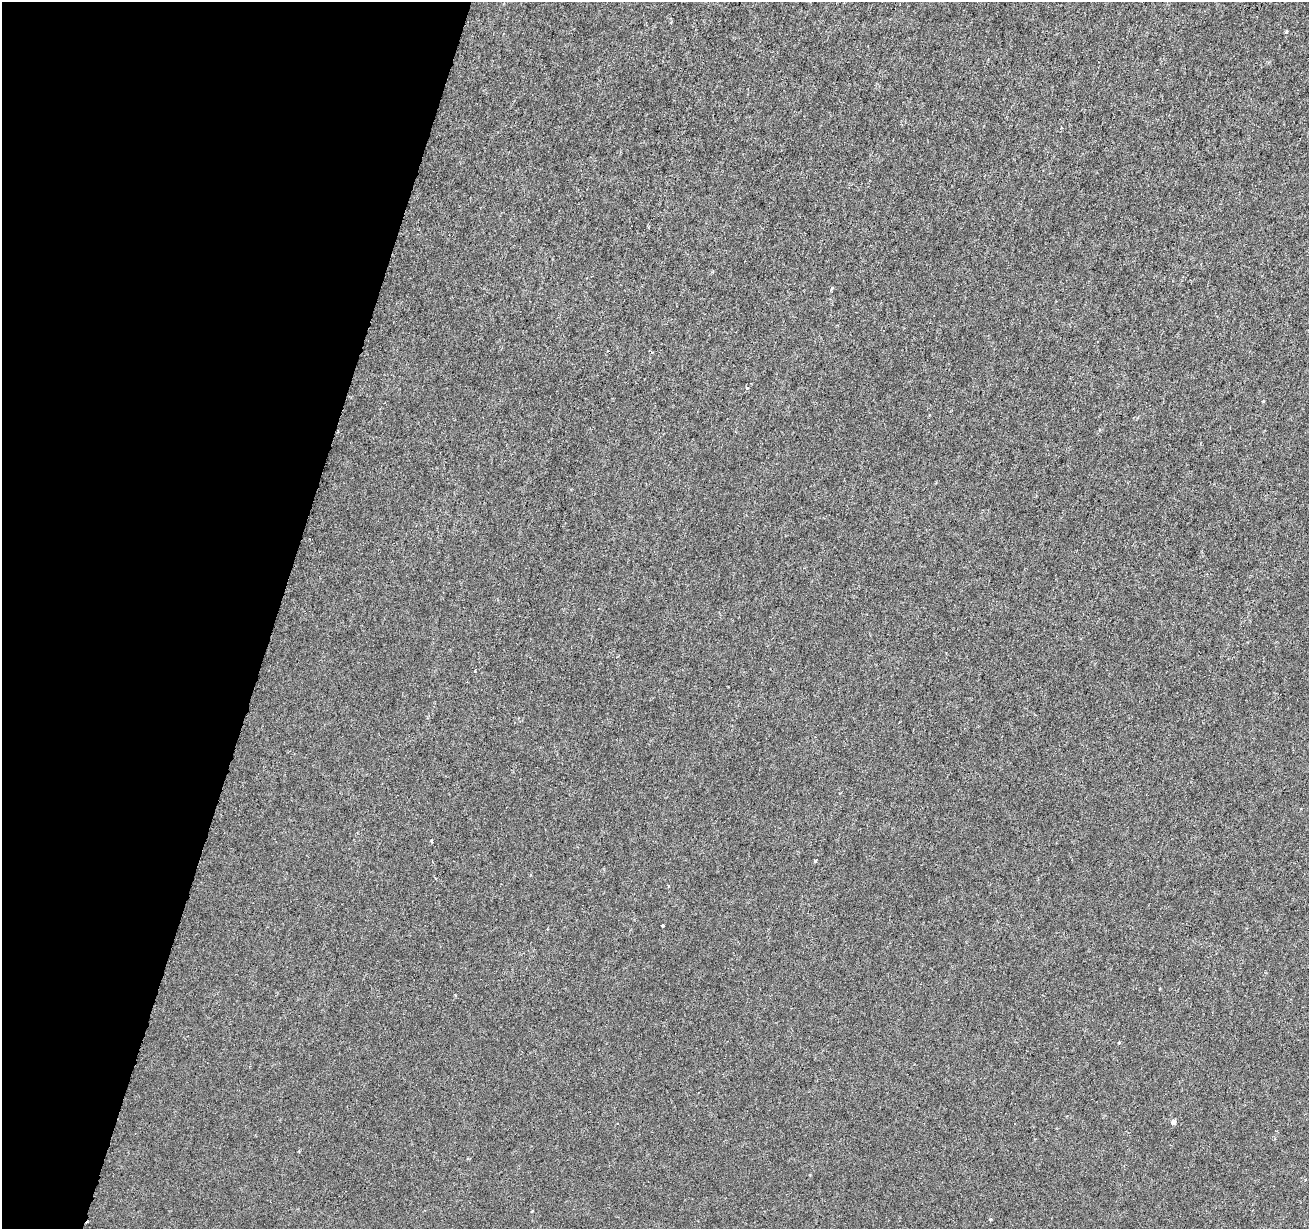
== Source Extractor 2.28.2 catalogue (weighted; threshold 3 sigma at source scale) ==
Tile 9 of 4 x 4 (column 1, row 3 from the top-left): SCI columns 1-1307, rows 1447-2673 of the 5238 x 5411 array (HDU 1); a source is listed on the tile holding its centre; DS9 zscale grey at full resolution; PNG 1311 x 1231 px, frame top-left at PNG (2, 2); no overlay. Shown black and unused: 21% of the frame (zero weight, under 3 of 6 exposures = <1% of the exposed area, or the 3 px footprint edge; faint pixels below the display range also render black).
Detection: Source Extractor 2.28.2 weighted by HDU 2 'WHT'; one run over the whole footprint, this tile lists its part. Background -2.38e-04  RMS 0.0015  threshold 0.00616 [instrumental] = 3 sigma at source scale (4.09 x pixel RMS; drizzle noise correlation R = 1.36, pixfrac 0.8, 0.0396/0.0396 arcsec/px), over >= 5 px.
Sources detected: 11; all 11 listed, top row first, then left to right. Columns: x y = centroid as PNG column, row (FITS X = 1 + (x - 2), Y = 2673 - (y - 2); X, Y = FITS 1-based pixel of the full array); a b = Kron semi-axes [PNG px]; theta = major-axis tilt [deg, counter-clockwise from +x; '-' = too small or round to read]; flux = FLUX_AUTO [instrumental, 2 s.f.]
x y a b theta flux
1286 32 5 3 - 0.14
832 289 6 3 47 0.17
652 352 3 3 - 0.16
1263 401 3 3 - 0.17
475 671 3 2 - 0.095
431 841 4 3 - 0.18
815 861 4 4 - 0.14
663 926 3 3 - 0.57
1119 1043 3 3 - 0.19
1174 1122 5 5 - 0.56
532 1211 3 2 - 0.12
Unlisted compact peaks at least as high as the median listed source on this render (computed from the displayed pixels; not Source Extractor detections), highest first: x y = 747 388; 990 1219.